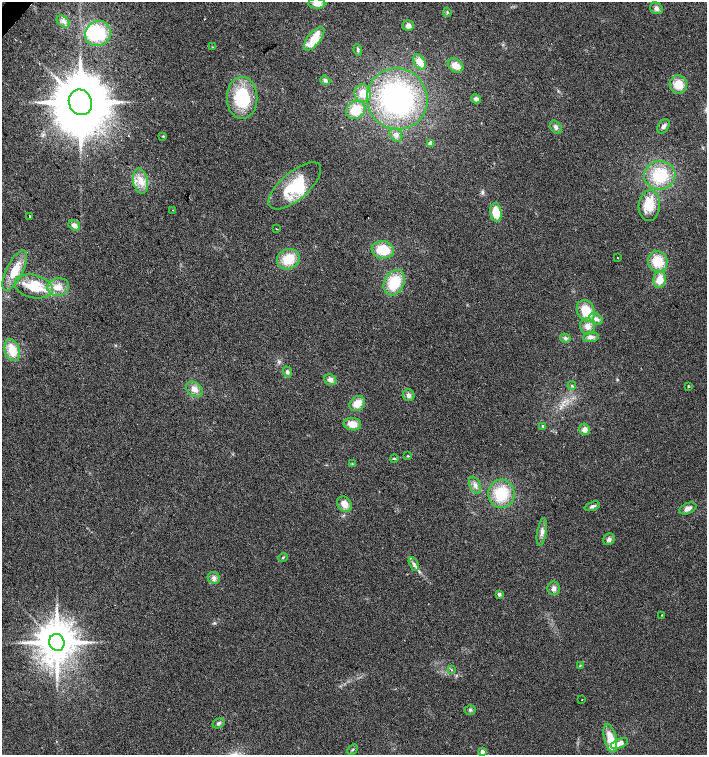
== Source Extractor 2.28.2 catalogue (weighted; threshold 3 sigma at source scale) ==
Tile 11 of 4 x 4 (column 3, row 3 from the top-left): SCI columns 2980-4388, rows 1510-3014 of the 6025 x 6023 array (HDU 1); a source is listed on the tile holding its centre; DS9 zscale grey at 2 x 2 block average (1 PNG px = mean of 2 x 2 image px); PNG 709 x 757 px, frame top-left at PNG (2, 2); each listed source drawn as its Kron ellipse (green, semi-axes under 4 px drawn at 4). Shown black and unused: <1% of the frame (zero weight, under 2 of 3 exposures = <1% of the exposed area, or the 3 px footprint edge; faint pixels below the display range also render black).
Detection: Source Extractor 2.28.2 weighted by HDU 2 'WHT'; one run over the whole footprint, this tile lists its part. Background 0.0301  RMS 0.0063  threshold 0.0283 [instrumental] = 3 sigma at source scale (4.5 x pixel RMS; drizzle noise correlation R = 1.50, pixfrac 1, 0.0396/0.0396 arcsec/px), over >= 5 px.
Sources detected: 90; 2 inside a brighter object's white glare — neither listed nor drawn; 4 inside a brighter listed object's ellipse — not listed separately; the other 84 listed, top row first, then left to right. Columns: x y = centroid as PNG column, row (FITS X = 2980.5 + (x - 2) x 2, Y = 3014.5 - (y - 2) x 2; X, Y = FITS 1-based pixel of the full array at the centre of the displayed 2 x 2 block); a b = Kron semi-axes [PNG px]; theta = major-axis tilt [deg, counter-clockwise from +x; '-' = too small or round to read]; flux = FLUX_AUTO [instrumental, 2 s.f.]
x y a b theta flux
317 3 8 5 -3 12
656 8 7 5 -36 5.2
447 12 4 3 - 1.9
63 21 7 5 -38 5.2
408 26 5 5 - 7.6
98 34 13 12 - 63
314 39 14 6 51 35
212 47 3 2 - 0.79
358 50 6 3 -81 2.3
420 62 8 5 -57 16
456 66 8 6 -34 15
325 80 5 4 - 3.3
678 84 9 8 - 23
363 93 9 8 - 18
242 98 21 15 -90 94
397 99 31 30 - 270
476 99 5 4 - 5.1
80 102 13 11 -68 11000
356 110 10 8 34 33
663 126 8 5 58 4.7
556 127 7 5 -56 4.5
396 135 7 5 -55 5.4
163 136 3 3 - 1
431 143 2 2 - 15
660 175 15 14 - 61
140 181 13 7 -81 17
295 186 32 13 40 65
649 206 15 10 86 23
173 210 2 2 - 0.77
496 212 9 5 -82 30
30 216 2 2 - 7.7
74 225 6 4 -31 7
276 229 2 2 - 1.9
383 250 11 8 -9 36
617 258 2 2 - 1.7
288 259 11 10 - 32
658 261 10 9 - 35
15 270 22 8 64 32
660 279 8 6 79 18
394 283 13 10 63 48
34 286 19 11 -13 46
58 287 11 8 8 16
586 311 11 8 -62 34
596 319 7 5 -34 7.2
588 326 8 7 - 9.5
591 337 8 5 4 6.4
565 338 5 4 - 3.1
12 350 11 7 -72 29
287 372 5 4 - 3.8
330 380 6 5 - 6.6
572 386 4 3 - 2
688 386 3 2 - 1.8
194 389 9 6 -41 10
409 395 6 5 - 5.1
357 404 8 7 - 16
352 424 9 6 -9 16
543 426 4 3 - 2
584 429 6 5 - 8.7
408 456 3 3 - 1.3
394 459 4 3 - 2
352 464 3 2 - 0.83
475 485 9 5 -67 6.5
501 494 14 13 - 52
344 504 8 6 -52 11
592 506 8 3 19 4.1
688 508 9 5 24 8.8
542 532 14 4 80 8.3
609 539 6 5 - 4.7
283 557 5 2 - 1.4
414 564 7 3 -63 4.1
214 578 6 5 - 5
554 588 7 6 - 5.6
499 594 2 2 - 7.6
662 615 2 2 - 0.84
57 642 8 7 - 5300
580 666 3 2 - 0.91
452 670 3 3 - 1
582 700 2 2 - 0.55
470 710 5 4 - 2.9
219 723 6 4 28 3.6
610 738 14 6 -76 26
619 743 9 4 20 11
353 749 5 2 - 1.7
482 752 2 2 - 14
Isophote crosses this tile's border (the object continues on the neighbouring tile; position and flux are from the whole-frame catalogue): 1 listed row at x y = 317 3
Diffuse or blended objects may show on this block-average render without a row.